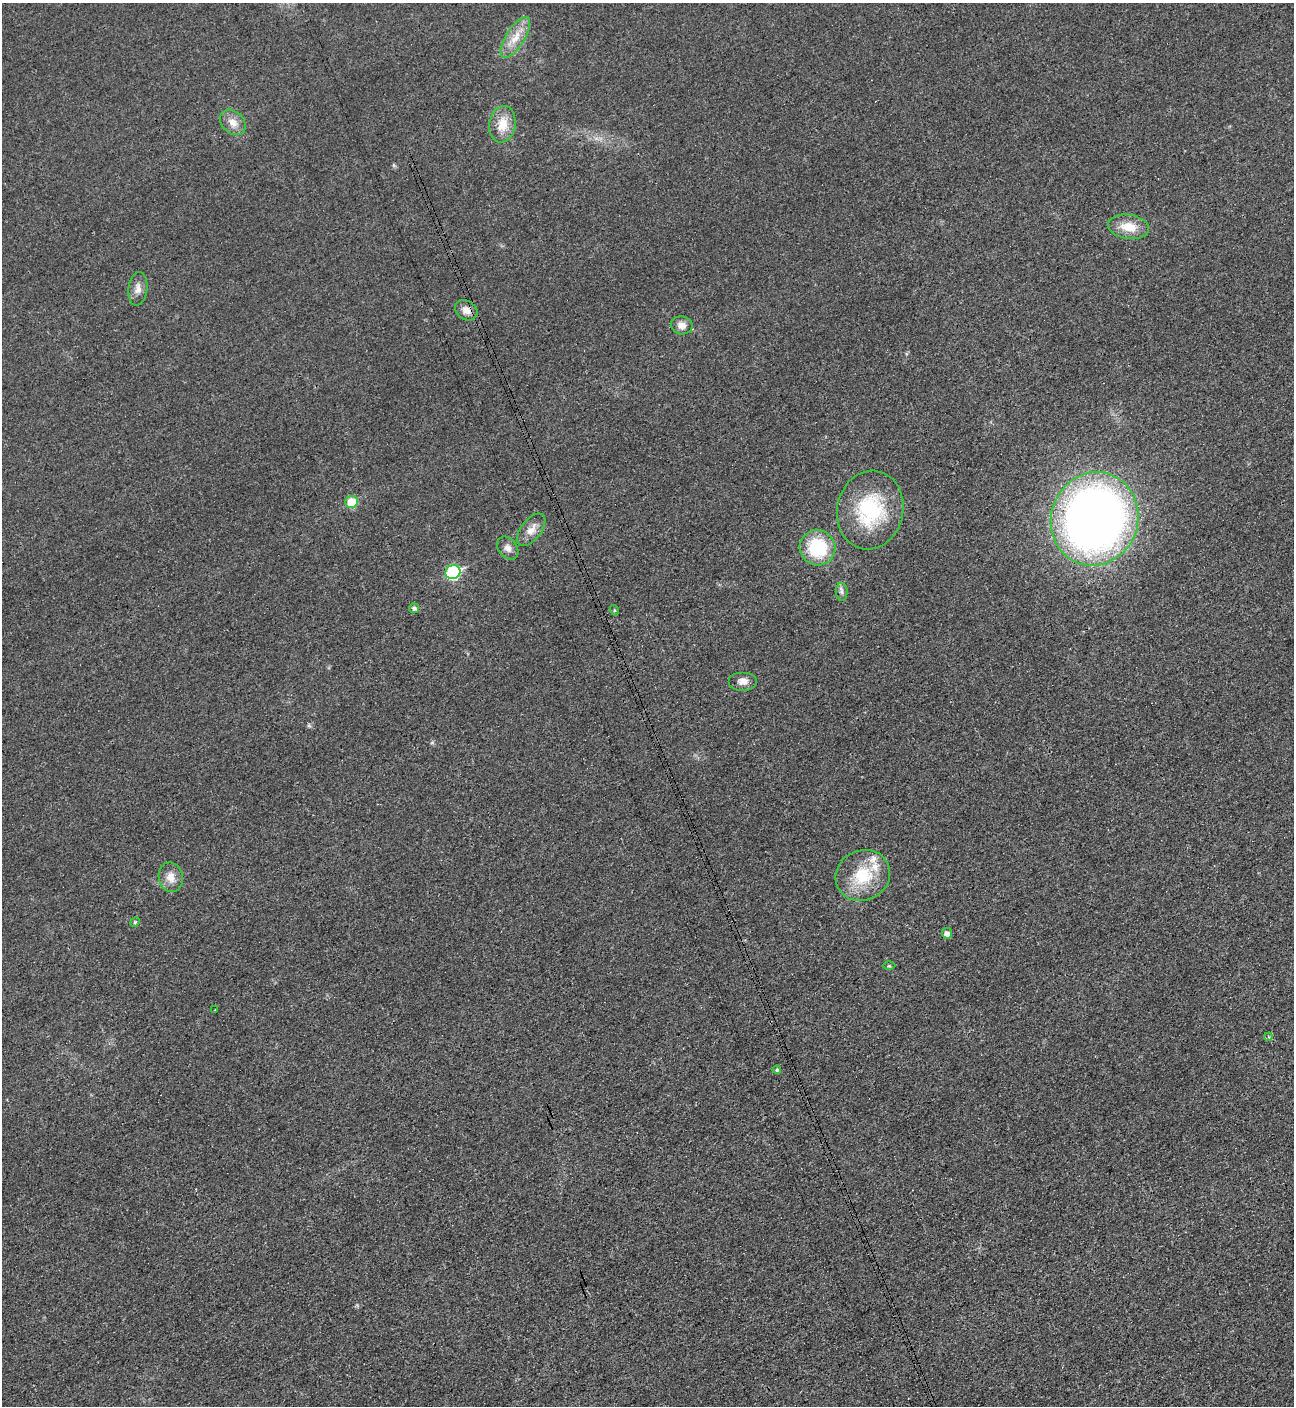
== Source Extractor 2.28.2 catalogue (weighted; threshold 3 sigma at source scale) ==
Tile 6 of 4 x 4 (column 2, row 2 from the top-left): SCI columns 1452-2743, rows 2829-4232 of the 5630 x 5647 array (HDU 1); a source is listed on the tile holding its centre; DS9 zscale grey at full resolution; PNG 1296 x 1408 px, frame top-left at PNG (2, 3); each listed source drawn as its Kron ellipse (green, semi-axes under 4 px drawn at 4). Shown black and unused: <1% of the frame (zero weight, under 3 of 4 exposures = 1% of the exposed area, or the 3 px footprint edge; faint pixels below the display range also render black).
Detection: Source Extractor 2.28.2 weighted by HDU 2 'WHT'; one run over the whole footprint, this tile lists its part. Background 0.0349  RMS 0.0049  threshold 0.0219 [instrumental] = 3 sigma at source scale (4.5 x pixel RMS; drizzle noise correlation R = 1.50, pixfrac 1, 0.05/0.05 arcsec/px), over >= 5 px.
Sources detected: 30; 2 cosmic-ray / hot-pixel residue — neither listed nor drawn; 2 inside a brighter listed object's ellipse — not listed separately; the other 26 listed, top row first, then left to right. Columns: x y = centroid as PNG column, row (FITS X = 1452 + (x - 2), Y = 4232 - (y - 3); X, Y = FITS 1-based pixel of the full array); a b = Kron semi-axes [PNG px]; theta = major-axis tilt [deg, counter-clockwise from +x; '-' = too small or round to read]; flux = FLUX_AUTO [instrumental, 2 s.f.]
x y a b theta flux
515 38 23 9 58 7.8
233 122 14 11 -45 4.8
502 124 18 13 80 8.8
1129 227 21 12 -9 8.9
138 289 17 9 83 3.6
466 310 12 9 -34 3.7
682 325 11 9 -11 3.5
352 502 6 6 - 14
870 510 40 33 79 39
1095 519 47 43 70 410
531 530 19 10 52 5
508 548 13 9 -51 2.7
818 548 18 17 - 27
453 572 7 7 - 45
842 592 9 6 -89 1.5
414 608 5 5 - 1.6
614 610 5 3 - 0.52
743 681 14 9 0 3.5
863 875 28 25 25 22
171 877 15 12 -80 5
135 922 5 4 - 0.57
947 933 5 5 - 2.5
889 966 6 4 -1 0.63
215 1009 3 2 - 0.34
1268 1037 4 3 - 0.56
777 1070 4 4 - 0.88
Overlapping masked pixels (flux is a lower limit): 1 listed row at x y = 466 310